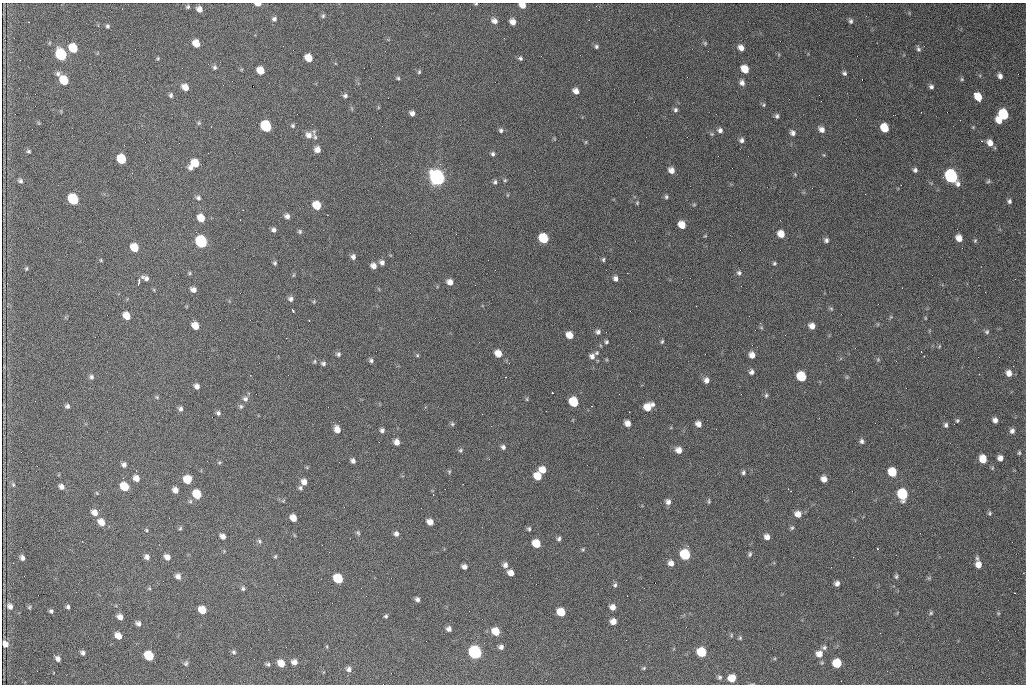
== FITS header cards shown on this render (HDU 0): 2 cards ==
NAXIS1  =                 1024 /fastest changing axis
NAXIS2  =                  682 /next to fastest changing axis

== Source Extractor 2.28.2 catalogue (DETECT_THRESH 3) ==
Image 1024 x 682 px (HDU 0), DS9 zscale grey, 1 PNG px = 1 image px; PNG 1028 x 686 px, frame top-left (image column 1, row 682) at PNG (2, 3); no overlay
Background 2770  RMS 35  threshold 106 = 3 sigma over >= 5 px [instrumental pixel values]
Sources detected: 284; all 284 listed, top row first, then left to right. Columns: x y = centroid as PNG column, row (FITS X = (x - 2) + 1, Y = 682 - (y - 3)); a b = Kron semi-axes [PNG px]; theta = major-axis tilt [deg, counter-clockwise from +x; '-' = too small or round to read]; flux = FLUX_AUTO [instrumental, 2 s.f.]
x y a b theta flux
258 4 5 3 - 1.6e+04
476 4 3 2 - 2.2e+03
522 5 6 5 - 2.0e+04
188 7 4 4 - 4.0e+03
199 9 6 5 - 1.3e+04
323 16 6 5 - 4.3e+03
274 19 6 6 - 6.9e+03
494 21 8 6 -30 1.2e+04
851 21 6 5 - 5.7e+03
28 22 2 2 - 1.2e+03
513 22 6 5 - 1.7e+04
107 26 6 5 - 4.8e+03
196 43 6 5 - 3.3e+04
705 43 6 5 - 3.2e+03
596 46 6 5 - 4.7e+03
73 48 7 6 - 7.2e+04
741 48 7 6 - 1.4e+04
918 49 8 5 -69 5.5e+03
61 55 7 6 - 2.6e+05
158 58 4 4 - 2.9e+03
309 58 7 5 -44 3.6e+04
520 58 5 5 - 5.2e+03
214 67 6 5 - 5.3e+03
745 69 7 6 - 4.0e+04
260 70 6 6 - 3.7e+04
419 72 5 4 - 3.4e+03
844 73 6 5 - 5.7e+03
1000 76 5 4 - 9.1e+03
398 78 5 4 - 3.7e+03
962 79 5 4 - 3.1e+03
64 80 9 6 -48 7.7e+04
742 83 7 6 - 9.7e+03
185 87 7 6 - 2.1e+04
931 87 5 5 - 6.1e+03
576 91 6 5 - 1.5e+04
171 95 6 5 - 5.3e+03
345 96 6 5 - 5.7e+03
978 97 8 5 -55 4.3e+04
821 101 2 2 - 1.1e+03
764 105 5 4 - 2.9e+03
675 110 6 6 - 5.5e+03
412 113 5 4 - 9.5e+03
1004 114 7 6 - 1.3e+05
777 116 6 5 - 5.4e+03
999 120 6 5 - 2.5e+04
199 123 5 5 - 3.5e+03
266 126 7 6 - 2.1e+05
293 126 5 5 - 4.0e+03
973 127 4 4 - 2.1e+03
885 128 7 6 - 5.8e+04
821 129 7 6 - 1.3e+04
501 130 6 5 - 5.4e+03
720 130 6 6 - 8.4e+03
314 132 11 5 87 5.9e+03
792 133 6 6 - 7.9e+03
712 134 6 5 - 3.5e+03
309 135 8 7 - 1.4e+04
315 137 7 5 -70 4.0e+03
742 140 6 6 - 7.2e+03
586 142 6 4 89 2.5e+03
990 143 8 7 - 1.9e+04
317 149 6 6 - 1.6e+04
29 151 5 4 - 3.8e+03
493 154 5 5 - 5.1e+03
824 155 5 3 - 2.0e+03
121 159 7 6 - 9.0e+04
195 163 7 6 - 5.0e+04
191 168 6 5 - 8.5e+03
671 170 7 6 - 1.5e+04
915 170 5 5 - 6.1e+03
795 174 5 4 - 2.6e+03
951 176 8 6 -56 5.2e+05
437 178 8 7 - 1.0e+06
505 180 5 4 - 3.0e+03
20 181 6 5 - 6.2e+03
988 181 6 4 24 3.6e+03
495 182 7 5 71 5.1e+03
507 195 5 3 - 2.1e+03
666 197 5 5 - 4.3e+03
198 198 6 6 - 6.3e+03
73 199 7 6 - 1.8e+05
1009 201 6 5 - 5.6e+03
637 203 6 4 -72 3.1e+03
317 205 7 6 - 5.8e+04
694 205 6 4 0 2.7e+03
287 216 6 6 - 1.0e+04
201 218 7 6 - 3.5e+04
682 225 6 6 - 3.3e+04
274 230 5 5 - 7.3e+03
300 231 6 5 - 4.4e+03
781 234 7 6 - 2.7e+04
543 238 7 6 - 1.1e+05
959 238 7 6 - 2.2e+04
826 240 6 6 - 6.7e+03
975 241 5 4 - 3.0e+03
201 242 7 6 - 3.3e+05
134 247 7 6 - 5.5e+04
353 257 6 5 - 8.1e+03
101 260 5 4 - 2.5e+03
603 260 6 4 89 3.8e+03
382 262 6 5 - 9.1e+03
275 263 6 4 -67 4.2e+03
774 263 5 5 - 3.5e+03
373 266 6 6 - 1.3e+04
26 268 5 3 - 2.9e+03
189 273 5 4 - 2.9e+03
739 273 7 6 - 6.4e+03
294 275 6 3 87 2.6e+03
145 278 9 5 -22 9.3e+03
615 278 5 5 - 8.7e+03
139 281 7 3 83 5.5e+03
450 282 6 5 - 1.6e+04
154 290 5 3 - 2.3e+03
193 290 6 5 - 1.2e+04
291 299 6 6 - 7.6e+03
314 301 6 5 - 2.9e+03
831 309 6 5 - 3.8e+03
293 311 4 2 - 5.0e+03
127 316 6 5 - 3.5e+04
891 317 5 5 - 3.0e+03
925 318 5 3 - 2.1e+03
309 321 2 2 - 1.3e+03
195 326 6 5 - 3.2e+04
812 326 6 5 - 1.7e+04
761 327 6 4 -20 3.0e+03
598 332 6 5 - 6.9e+03
987 332 6 6 - 4.5e+03
569 335 6 5 - 2.7e+04
606 342 5 5 - 3.9e+03
662 342 5 3 - 3.2e+03
939 346 5 3 - 2.2e+03
498 353 7 6 - 2.7e+04
596 353 6 5 - 3.9e+03
338 354 6 6 - 5.9e+03
417 355 5 4 - 3.0e+03
752 355 6 5 - 1.6e+04
592 356 8 7 - 1.1e+04
878 359 6 5 - 3.5e+03
371 360 5 5 - 5.4e+03
314 362 7 4 83 3.2e+03
323 363 7 5 -13 6.0e+03
1013 366 2 2 - 1.3e+03
751 372 6 5 - 7.7e+03
1009 373 7 6 - 1.6e+04
979 374 2 2 - 2.2e+03
250 375 3 2 - 1.4e+03
801 376 7 6 - 1.1e+05
91 377 6 6 - 5.9e+03
847 377 6 4 89 2.9e+03
706 380 6 6 - 1.2e+04
197 386 5 5 - 1.1e+04
552 393 3 3 - 8.1e+03
766 395 7 5 73 4.5e+03
157 397 6 4 -47 3.2e+03
245 399 7 7 - 8.8e+03
527 399 6 4 -89 3.1e+03
574 402 7 6 - 1.0e+05
652 404 6 5 - 6.0e+03
67 406 5 5 - 5.9e+03
241 406 6 5 - 4.6e+03
647 407 7 6 - 3.5e+04
180 409 6 5 - 6.2e+03
218 413 6 5 - 5.8e+03
482 414 2 2 - 9.3e+02
957 420 6 5 - 3.9e+03
995 420 5 5 - 1.0e+04
627 423 6 5 - 1.7e+04
452 424 6 5 - 4.0e+03
698 424 6 5 - 1.4e+04
946 425 6 5 - 5.7e+03
337 429 7 6 - 1.9e+04
382 430 5 5 - 6.5e+03
1012 431 6 5 - 8.3e+03
862 441 6 5 - 6.4e+03
397 442 6 5 - 1.5e+04
503 447 6 5 - 7.3e+03
460 450 7 5 40 4.2e+03
679 450 7 6 - 1.8e+04
1019 453 5 4 - 3.1e+03
1000 458 5 5 - 1.2e+04
983 459 6 6 - 4.4e+04
353 461 6 5 - 7.9e+03
219 462 6 4 19 3.0e+03
124 465 6 5 - 8.2e+03
992 468 5 3 - 2.3e+03
542 470 7 6 - 2.5e+04
449 472 5 5 - 3.2e+03
743 472 6 4 74 5.0e+03
892 472 7 6 - 7.1e+04
538 476 6 6 - 4.4e+04
136 478 7 6 - 1.7e+04
187 479 6 6 - 4.9e+04
824 479 6 5 - 1.6e+04
304 482 6 5 - 1.8e+04
13 485 7 5 -64 4.5e+03
124 486 7 6 - 6.5e+04
61 487 6 5 - 1.1e+04
300 488 5 5 - 4.6e+03
175 490 6 5 - 1.5e+04
197 494 7 6 - 6.6e+04
902 494 7 6 - 1.7e+05
709 501 6 4 87 3.4e+03
668 502 7 7 - 1.0e+04
95 512 8 7 - 1.7e+04
989 513 6 5 - 3.7e+03
798 514 7 7 - 1.9e+04
293 518 6 5 - 2.4e+04
101 522 8 6 -49 2.4e+04
430 522 6 5 - 1.8e+04
180 528 6 4 67 3.3e+03
792 528 6 5 - 3.9e+03
529 529 6 5 - 4.3e+03
146 530 5 4 - 2.9e+03
358 533 7 5 -64 4.4e+03
396 534 6 6 - 8.4e+03
294 535 6 3 -71 2.3e+03
223 536 6 5 - 1.2e+04
767 537 6 6 - 1.3e+04
559 539 6 5 - 5.6e+03
260 541 7 5 -43 4.6e+03
536 544 7 6 - 5.4e+04
583 549 5 5 - 3.0e+03
877 549 3 3 - 3.1e+03
685 554 7 6 - 1.6e+05
750 554 7 5 79 4.5e+03
275 556 5 4 - 3.2e+03
147 557 6 5 - 8.9e+03
167 557 6 6 - 1.4e+04
22 558 5 4 - 8.2e+03
977 558 6 5 - 4.6e+03
13 563 2 2 - 1.1e+03
671 563 7 6 - 1.3e+04
505 565 7 6 - 9.7e+03
978 565 7 6 - 1.8e+04
464 567 5 5 - 1.0e+04
511 573 6 5 - 1.8e+04
178 576 7 6 - 1.1e+04
896 576 7 4 -82 4.2e+03
929 578 6 4 -45 3.0e+03
338 579 7 6 - 1.1e+05
837 583 5 5 - 9.3e+03
615 585 6 5 - 4.7e+03
149 588 5 5 - 3.0e+03
243 588 6 5 - 4.7e+03
1015 593 3 2 - 2.3e+03
417 599 5 4 - 7.2e+03
10 606 8 7 - 1.2e+04
29 607 5 4 - 3.0e+03
68 607 5 4 - 5.1e+03
613 607 6 5 - 1.4e+04
202 610 6 6 - 4.0e+04
51 611 4 4 - 4.3e+03
561 612 7 6 - 5.5e+04
931 613 6 5 - 3.6e+03
998 613 5 4 - 2.7e+03
386 616 5 4 - 3.9e+03
120 617 6 5 - 1.4e+04
613 621 5 5 - 1.7e+04
138 623 6 5 - 8.3e+03
449 629 5 5 - 9.2e+03
496 631 7 6 - 4.7e+04
880 633 3 2 - 2.4e+03
731 635 5 3 - 2.3e+03
118 636 6 5 - 2.5e+04
740 638 5 4 - 3.3e+03
5 644 7 6 - 1.6e+04
501 647 5 5 - 7.9e+03
824 648 7 6 - 5.2e+03
234 652 6 6 - 4.9e+03
475 652 7 6 - 5.4e+05
702 652 7 6 - 1.0e+05
83 653 5 5 - 7.8e+03
819 654 8 7 - 1.9e+04
149 656 7 6 - 1.1e+05
58 658 5 5 - 1.0e+04
294 662 6 5 - 1.4e+04
186 663 7 5 64 4.9e+03
281 663 6 5 - 3.3e+04
837 663 6 6 - 8.2e+04
268 664 6 4 -15 4.6e+03
644 668 6 4 27 3.2e+03
349 669 7 6 - 9.1e+03
720 677 6 6 - 5.1e+03
732 678 7 6 - 3.0e+04
At the frame edge (FLAGS 8, measured only in part): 4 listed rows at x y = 258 4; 476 4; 522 5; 5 644